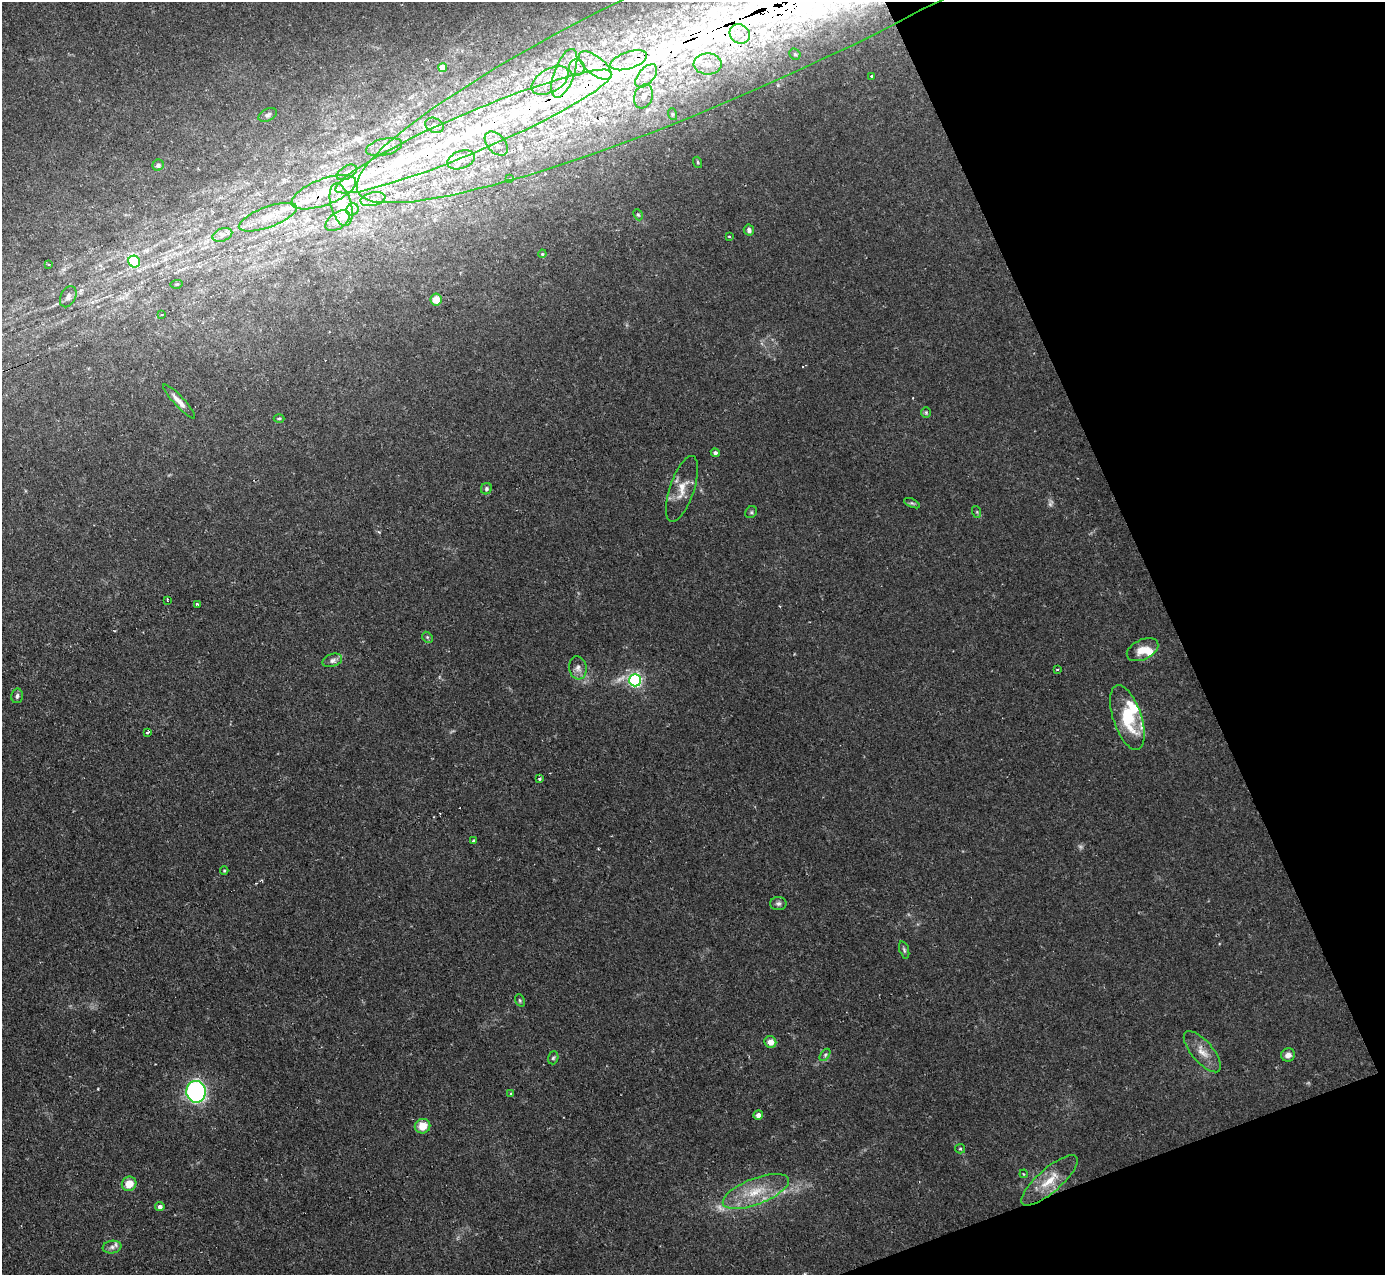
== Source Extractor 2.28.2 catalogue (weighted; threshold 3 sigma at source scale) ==
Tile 12 of 4 x 4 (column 4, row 3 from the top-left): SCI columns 4151-5533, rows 1419-2691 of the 5533 x 5515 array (HDU 1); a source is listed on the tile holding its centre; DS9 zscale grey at full resolution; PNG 1387 x 1277 px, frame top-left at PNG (2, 2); each listed source drawn as its Kron ellipse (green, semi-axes under 4 px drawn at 4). Shown black and unused: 19% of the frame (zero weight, under 2 of 3 exposures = <1% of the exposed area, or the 3 px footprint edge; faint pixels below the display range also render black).
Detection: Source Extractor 2.28.2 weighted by HDU 2 'WHT'; one run over the whole footprint, this tile lists its part. Background 0.0666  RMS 0.0051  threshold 0.0229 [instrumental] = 3 sigma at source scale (4.5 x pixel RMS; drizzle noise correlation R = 1.50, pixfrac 1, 0.05/0.05 arcsec/px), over >= 5 px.
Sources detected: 114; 3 too faint to see at this stretch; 2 inside a brighter object's white glare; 2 cosmic-ray / hot-pixel residue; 1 long thin detection or spike segment (spike, bleed or trail) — neither listed nor drawn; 23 inside a brighter listed object's ellipse — not listed separately; the other 83 listed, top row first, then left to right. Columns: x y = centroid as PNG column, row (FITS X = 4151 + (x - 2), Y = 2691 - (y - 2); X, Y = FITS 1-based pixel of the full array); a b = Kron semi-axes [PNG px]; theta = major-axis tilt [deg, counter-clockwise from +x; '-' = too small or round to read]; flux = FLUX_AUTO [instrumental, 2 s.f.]
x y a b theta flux
749 17 428 70 24 1000
740 34 10 9 - 4.7
795 54 6 5 - 0.98
629 60 19 8 18 7.8
708 64 14 10 -1 6.4
595 65 19 9 -39 8.6
577 67 8 8 - 3
443 68 4 4 - 5
564 73 25 10 70 11
646 76 14 7 49 5.1
872 76 3 3 - 1.2
550 80 21 11 30 9.8
644 96 12 9 69 3.5
672 114 6 4 -72 0.66
268 115 10 6 27 1.5
434 125 9 7 -25 2.3
474 131 150 20 23 120
496 144 14 9 -48 4.1
384 147 18 8 12 4.5
461 160 14 8 21 5.1
698 162 6 3 -71 0.57
158 165 6 5 - 1.4
347 172 11 6 31 2.3
510 179 3 2 - 0.4
324 192 34 13 21 19
373 199 12 6 13 4.4
341 205 22 10 -75 14
352 210 6 6 - 2.1
638 215 6 4 -66 0.65
268 217 31 10 20 12
338 221 14 8 36 4.5
749 230 5 5 - 1.7
222 235 10 6 19 2.4
729 236 3 2 - 0.6
542 254 4 3 - 0.49
134 262 6 5 - 36
48 264 4 2 - 0.64
177 284 6 4 11 0.67
68 297 11 7 65 2.3
436 299 6 5 - 6.3
162 314 3 2 - 0.72
179 401 23 5 -47 3.9
926 412 5 5 - 0.72
279 418 5 3 - 0.6
715 453 4 4 - 1.5
486 489 6 5 - 1
682 489 34 12 71 8.5
912 503 8 4 -24 0.88
751 512 6 5 - 0.91
977 512 6 4 -72 0.61
167 600 3 2 - 0.46
197 604 3 3 - 0.62
427 637 6 4 -45 0.84
1142 650 17 10 26 7.1
332 660 10 6 18 2
578 668 11 8 -82 3
1057 669 3 2 - 0.73
635 680 6 6 - 110
17 696 7 5 77 1.4
1127 718 34 14 -71 24
147 732 4 3 - 2.1
539 778 3 3 - 0.96
473 841 4 3 - 1.1
224 871 4 4 - 0.55
778 903 8 6 2 1.5
904 950 9 4 -72 1
520 1000 6 4 -69 0.81
770 1042 6 5 - 4.6
1202 1052 25 10 -49 6.7
825 1055 7 3 54 0.85
1288 1055 7 6 - 2.8
553 1058 7 5 72 0.94
196 1092 11 9 -84 100
511 1093 3 2 - 0.71
758 1115 5 4 - 3.3
423 1126 8 7 - 7.9
960 1149 5 4 - 0.68
1024 1174 4 3 - 0.5
1050 1180 36 12 41 12
129 1184 7 7 - 7.6
756 1191 35 13 21 16
160 1207 4 4 - 1.9
112 1247 9 6 10 2.1
Overlapping masked pixels (flux is a lower limit): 3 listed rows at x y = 749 17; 474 131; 324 192
Isophote crosses this tile's border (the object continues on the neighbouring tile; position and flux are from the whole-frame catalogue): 1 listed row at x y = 749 17